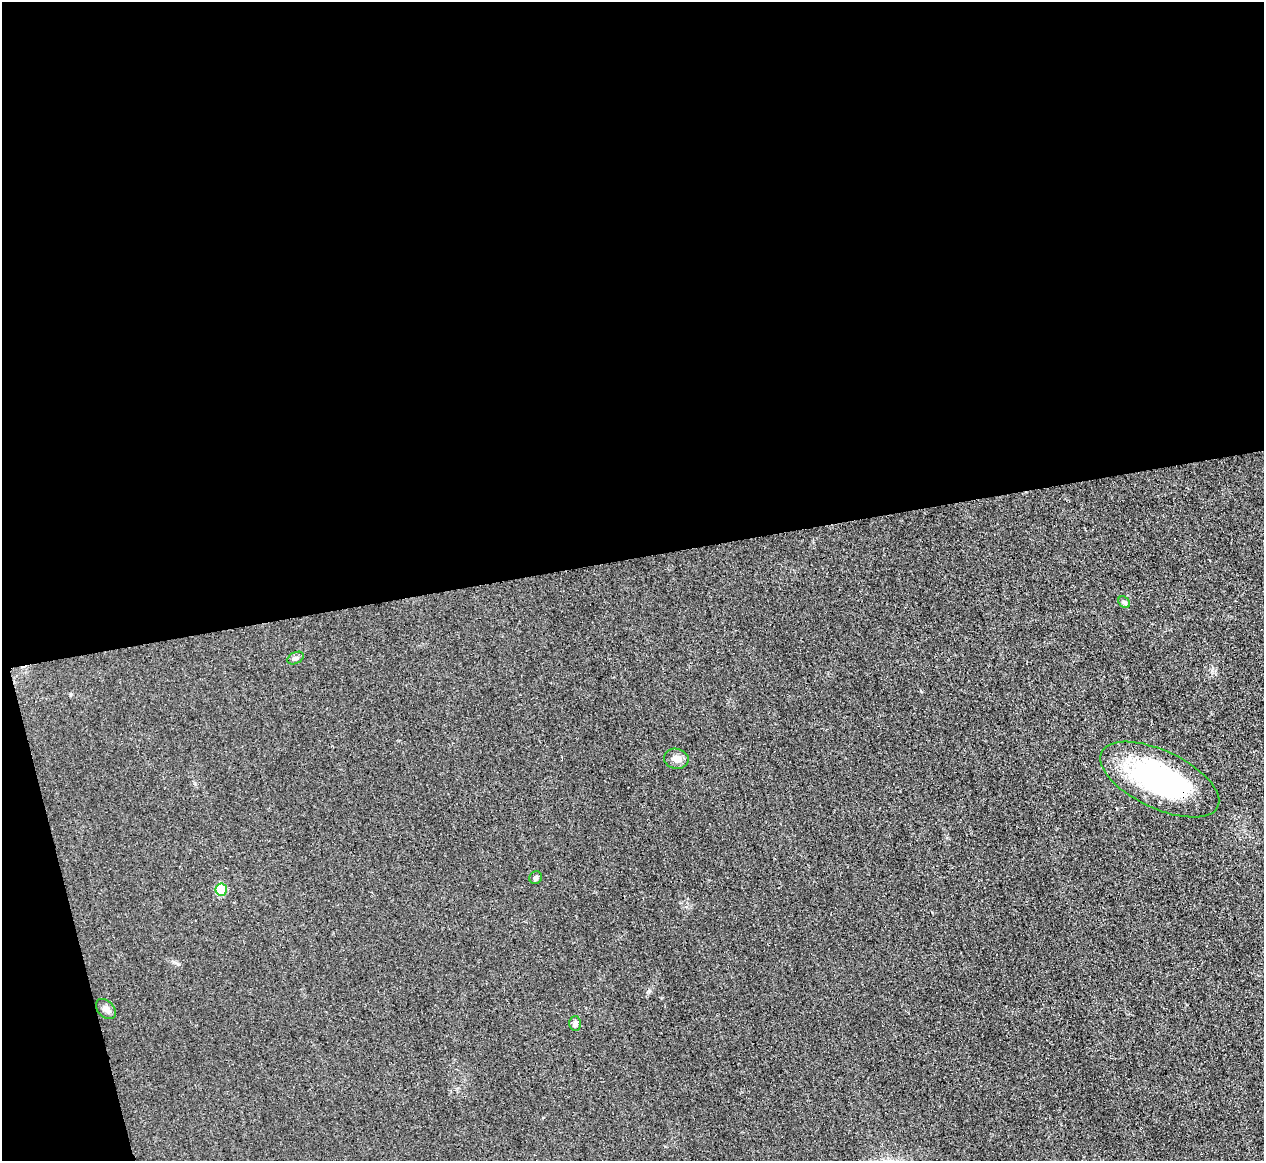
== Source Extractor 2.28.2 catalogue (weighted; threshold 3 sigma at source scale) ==
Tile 1 of 4 x 4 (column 1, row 1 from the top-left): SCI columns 9-1270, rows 3625-4783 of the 5067 x 5048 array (HDU 1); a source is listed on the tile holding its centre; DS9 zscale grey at full resolution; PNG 1266 x 1163 px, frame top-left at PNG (2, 2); each listed source drawn as its Kron ellipse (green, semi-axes under 4 px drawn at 4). Shown black and unused: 50% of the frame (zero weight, under 3 of 4 exposures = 1% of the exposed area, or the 3 px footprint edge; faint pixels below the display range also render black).
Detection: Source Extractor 2.28.2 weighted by HDU 2 'WHT'; one run over the whole footprint, this tile lists its part. Background 0.0224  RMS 0.0056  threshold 0.0253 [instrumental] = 3 sigma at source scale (4.5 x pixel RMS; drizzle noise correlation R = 1.50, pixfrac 1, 0.05/0.05 arcsec/px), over >= 5 px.
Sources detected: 8; all 8 listed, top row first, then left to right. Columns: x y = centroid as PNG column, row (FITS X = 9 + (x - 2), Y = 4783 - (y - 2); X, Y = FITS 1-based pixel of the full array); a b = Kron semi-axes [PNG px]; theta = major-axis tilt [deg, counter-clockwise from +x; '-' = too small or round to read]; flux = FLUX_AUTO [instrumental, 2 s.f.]
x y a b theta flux
1124 602 6 5 - 1
296 658 9 5 27 1.4
676 759 12 10 -9 3.7
1160 780 64 29 -25 100
536 878 6 6 - 1.2
221 890 6 6 - 21
106 1009 12 8 -47 2.6
575 1023 7 6 - 2.1
Overlapping masked pixels (flux is a lower limit): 1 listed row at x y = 1160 780